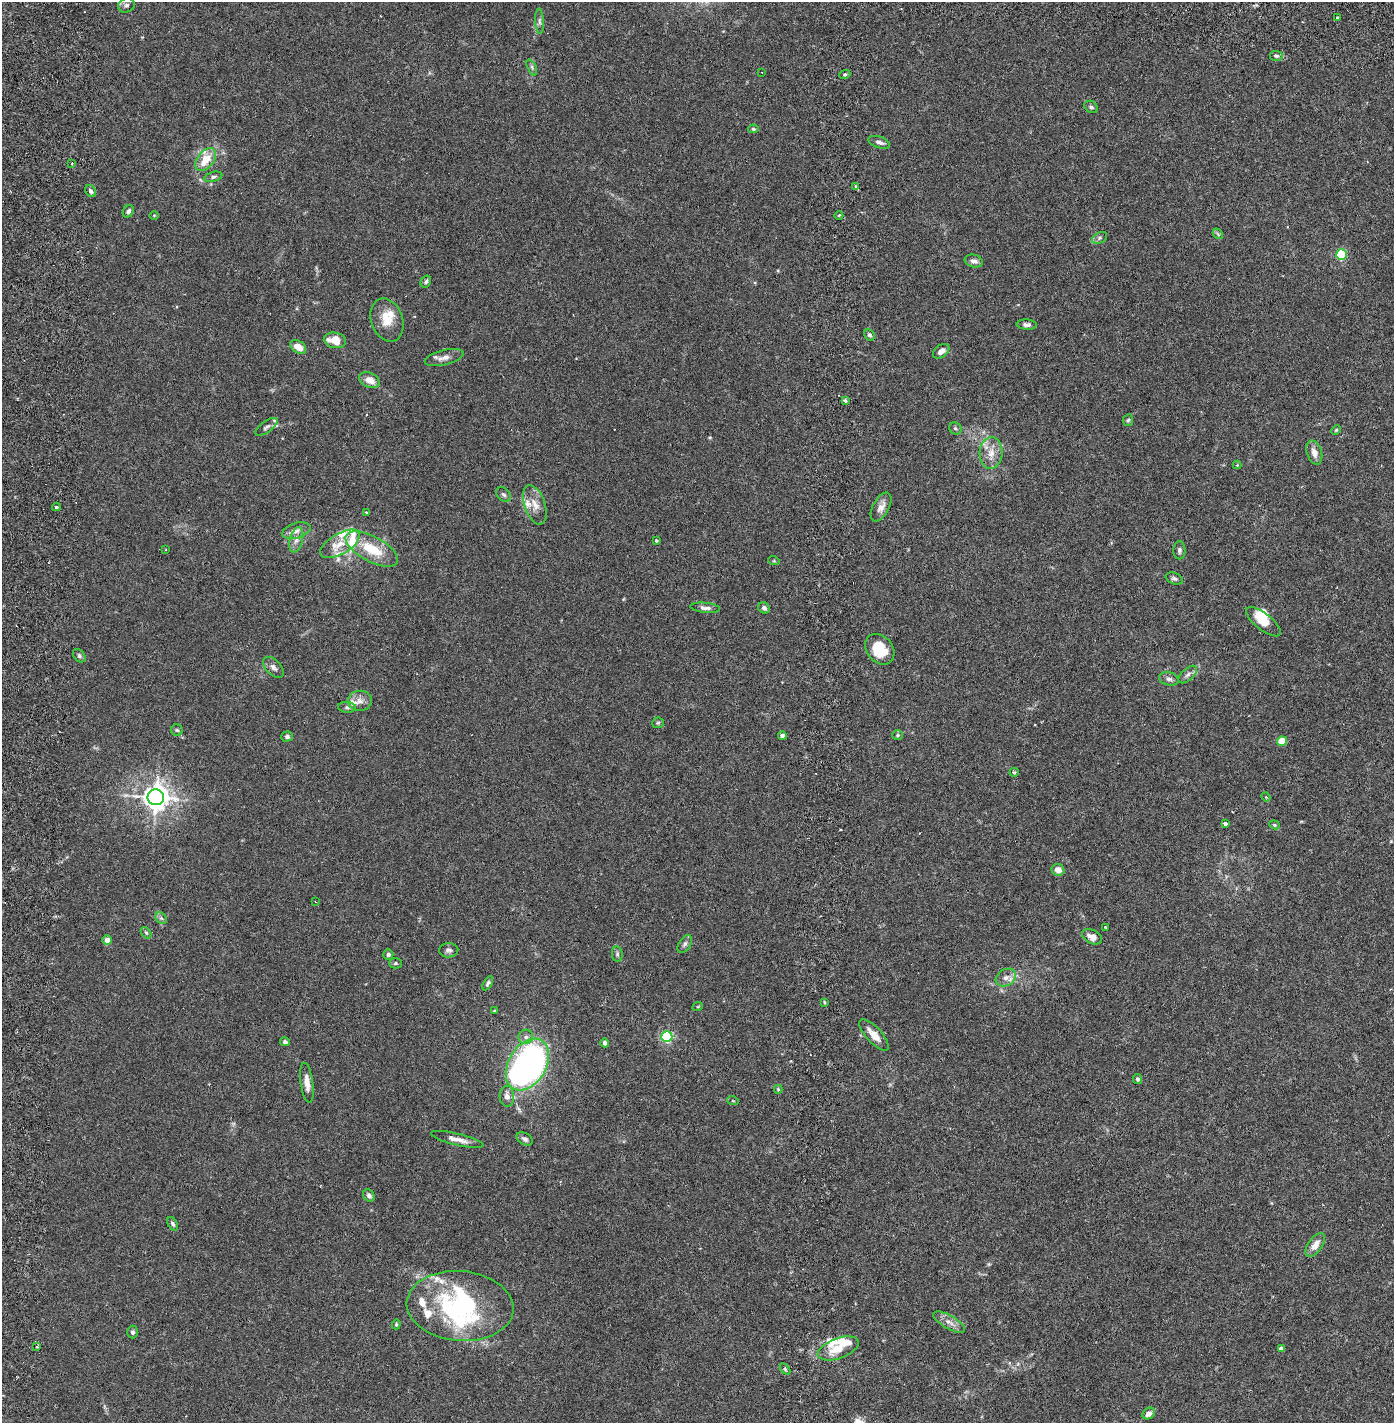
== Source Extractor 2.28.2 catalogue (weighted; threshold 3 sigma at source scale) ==
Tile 6 of 4 x 4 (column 2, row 2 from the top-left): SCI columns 1495-2886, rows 2929-4349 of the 5885 x 5855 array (HDU 1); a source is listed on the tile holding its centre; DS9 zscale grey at full resolution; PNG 1396 x 1425 px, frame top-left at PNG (2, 2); each listed source drawn as its Kron ellipse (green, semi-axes under 4 px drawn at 4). Shown black and unused: <1% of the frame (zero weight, under 2 of 6 exposures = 1% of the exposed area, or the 3 px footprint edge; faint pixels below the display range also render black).
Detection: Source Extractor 2.28.2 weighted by HDU 2 'WHT'; one run over the whole footprint, this tile lists its part. Background 0.0159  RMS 0.0032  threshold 0.0132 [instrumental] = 3 sigma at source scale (4.09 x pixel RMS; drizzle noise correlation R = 1.36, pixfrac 0.8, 0.05/0.05 arcsec/px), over >= 5 px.
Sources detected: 141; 4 inside a brighter object's white glare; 3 cosmic-ray / hot-pixel residue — neither listed nor drawn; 18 inside a brighter listed object's ellipse — not listed separately; the other 116 listed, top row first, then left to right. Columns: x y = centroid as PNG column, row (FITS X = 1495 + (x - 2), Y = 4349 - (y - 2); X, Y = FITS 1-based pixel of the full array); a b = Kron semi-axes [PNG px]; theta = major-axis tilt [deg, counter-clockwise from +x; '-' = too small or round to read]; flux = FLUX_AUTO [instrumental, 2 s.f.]
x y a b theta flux
126 5 8 7 - 0.64
1337 18 3 2 - 0.26
540 21 13 4 -87 0.54
1276 56 6 5 - 0.41
532 67 8 4 -67 0.4
762 72 3 2 - 0.17
845 74 5 3 - 0.24
1091 107 7 5 -36 0.46
753 129 5 4 - 0.31
879 142 11 5 -19 0.74
206 159 13 8 52 3.7
72 164 3 2 - 0.23
213 177 9 5 16 0.46
855 186 4 3 - 0.41
91 191 6 5 - 0.55
128 211 6 5 - 0.53
154 215 4 3 - 0.15
839 215 4 3 - 0.17
1218 234 6 4 -46 0.28
1100 238 8 5 28 0.44
1341 255 5 5 - 15
974 261 9 6 -12 0.84
426 281 6 5 - 0.38
387 320 22 15 -70 3.6
1027 325 10 5 -3 0.76
869 335 6 5 - 0.48
335 340 11 7 -12 3
298 347 9 6 -32 2
941 351 9 6 36 1.2
444 358 20 7 14 1.5
369 380 11 7 -26 2
845 401 4 3 - 0.39
1128 420 6 5 - 0.29
266 427 13 5 37 0.6
955 428 6 5 - 0.37
1336 430 5 4 - 0.22
991 453 16 11 85 2.4
1314 453 12 7 -72 1.4
1237 465 4 4 - 0.21
504 494 8 6 -42 0.51
535 505 20 10 -71 2.2
56 507 4 3 - 0.36
881 507 16 8 61 1.5
366 512 4 2 - 0.16
296 531 15 7 17 1.3
296 540 13 6 77 1.1
656 541 3 3 - 0.25
340 544 22 10 31 2.9
372 549 29 12 -28 5.9
166 550 3 2 - 0.14
1179 550 9 6 -89 0.52
774 561 6 3 -18 0.19
1174 578 9 5 -21 0.52
705 608 15 5 -6 0.85
764 608 6 5 - 0.67
1263 622 21 8 -38 2.8
880 649 17 13 -49 5.8
79 656 7 5 -51 0.43
273 667 13 7 -45 0.85
1188 674 11 6 42 0.72
1169 679 10 6 -15 0.7
360 701 12 10 7 1.4
347 707 9 5 -6 0.46
658 723 6 5 - 0.27
177 730 6 5 - 0.33
898 735 5 5 - 0.32
287 736 6 5 - 0.39
782 736 4 4 - 0.77
1282 741 5 4 - 5.2
1014 772 4 4 - 0.23
156 797 8 8 - 210
1266 797 4 4 - 0.23
1225 823 4 3 - 0.68
1274 825 5 4 - 0.25
1058 870 6 6 - 1.5
315 902 4 2 - 0.14
161 918 6 5 - 0.4
1105 927 2 2 - 0.15
146 933 6 4 -53 0.31
1092 937 11 6 -26 1.5
107 940 5 4 - 1.5
685 944 10 6 56 0.59
449 950 9 7 3 0.62
388 954 5 5 - 0.39
617 954 8 5 -82 0.39
396 963 6 5 - 0.31
1006 978 11 8 31 1.2
488 983 8 4 60 0.39
824 1002 4 2 - 0.19
698 1006 5 3 - 0.15
494 1011 3 3 - 0.21
874 1035 20 7 -47 2.2
526 1037 7 7 - 0.68
667 1037 5 5 - 26
285 1042 5 4 - 0.41
605 1043 4 4 - 0.51
527 1065 28 19 59 71
1137 1079 5 4 - 0.4
307 1083 20 6 -82 1.5
778 1089 4 4 - 0.29
507 1096 10 7 -87 1.1
733 1101 5 3 - 0.2
457 1139 27 6 -13 1.6
525 1139 9 5 -29 0.67
369 1195 7 5 -56 0.55
173 1224 7 4 -58 0.42
1315 1245 13 7 54 1.6
460 1306 53 35 -5 26
949 1322 18 6 -29 1.4
396 1324 5 4 - 0.22
133 1332 6 5 - 0.43
37 1347 3 3 - 0.19
838 1348 21 10 20 3.2
1281 1348 4 4 - 0.72
785 1369 6 4 -47 0.31
1149 1414 7 5 37 0.95